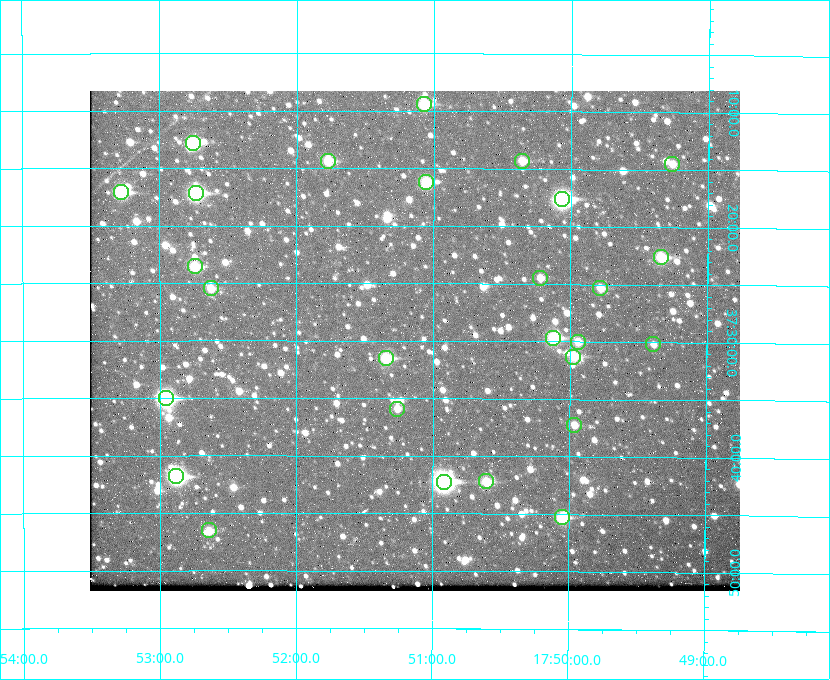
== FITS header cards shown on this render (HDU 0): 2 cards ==
NAXIS1  =                  650 / Width of table row in bytes
NAXIS2  =                  500 / Number of rows in table

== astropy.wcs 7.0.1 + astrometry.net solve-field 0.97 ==
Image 650 x 500 px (HDU 0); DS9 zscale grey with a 90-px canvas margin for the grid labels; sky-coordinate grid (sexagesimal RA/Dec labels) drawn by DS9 from the SOLVED WCS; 27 Tycho-2 reference stars matched to detected sources circled (green)
Header WCS: none
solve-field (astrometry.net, Tycho-2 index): SOLVED blind (the file carries no WCS)
Solved WCS: RA---TAN-SIP/DEC--TAN-SIP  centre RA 17:51:08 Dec +37:30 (267.78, +37.50 deg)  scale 5.22 arcsec/px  FOV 56.6' x 43.5'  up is +180 deg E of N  parity flipped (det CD > 0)
(file carries no celestial WCS; the grid is the blind solution)
Tycho-2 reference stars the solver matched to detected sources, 27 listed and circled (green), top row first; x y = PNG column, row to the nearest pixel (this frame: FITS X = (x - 90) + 1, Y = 500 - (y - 91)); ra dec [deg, ICRS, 3 dp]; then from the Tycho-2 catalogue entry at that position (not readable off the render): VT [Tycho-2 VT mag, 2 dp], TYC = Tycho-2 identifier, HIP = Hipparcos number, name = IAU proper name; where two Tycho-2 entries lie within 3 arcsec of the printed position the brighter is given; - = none
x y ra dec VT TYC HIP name
424 104 267.768 +37.157 9.98 2620-745-1 - -
193 143 268.189 +37.213 9.71 2620-542-1 - -
328 161 267.943 +37.240 10.39 2620-505-1 - -
522 161 267.589 +37.238 11.09 2619-212-1 - -
672 164 267.316 +37.242 12.03 2619-611-1 - -
426 182 267.764 +37.270 10.17 2620-784-1 - -
121 192 268.319 +37.285 9.88 2620-536-1 - -
196 193 268.183 +37.286 8.98 2620-786-1 87506 -
562 199 267.517 +37.293 8.96 2619-379-1 - -
661 257 267.335 +37.377 10.60 2619-634-1 - -
195 266 268.186 +37.393 10.44 2620-175-1 - -
540 278 267.555 +37.408 11.50 2619-358-1 - -
211 288 268.156 +37.424 11.25 2620-712-1 - -
600 288 267.445 +37.422 11.17 2619-451-1 - -
553 338 267.531 +37.495 10.07 2619-274-1 - -
578 342 267.485 +37.500 11.33 2619-40-1 - -
653 344 267.347 +37.503 12.15 3088-638-1 - -
573 357 267.494 +37.522 10.35 3088-270-1 - -
386 358 267.836 +37.525 9.96 3089-889-1 - -
166 398 268.239 +37.584 8.64 3089-755-1 - -
397 409 267.815 +37.598 11.54 3089-1081-1 - -
574 425 267.491 +37.621 11.40 3088-1284-1 - -
176 476 268.219 +37.697 8.93 3089-671-1 - -
486 481 267.652 +37.703 11.04 3089-693-1 - -
444 482 267.730 +37.705 8.13 3089-1203-1 87349 -
562 517 267.512 +37.755 10.10 3089-2332-1 - -
209 530 268.159 +37.775 11.22 3089-2245-1 - -